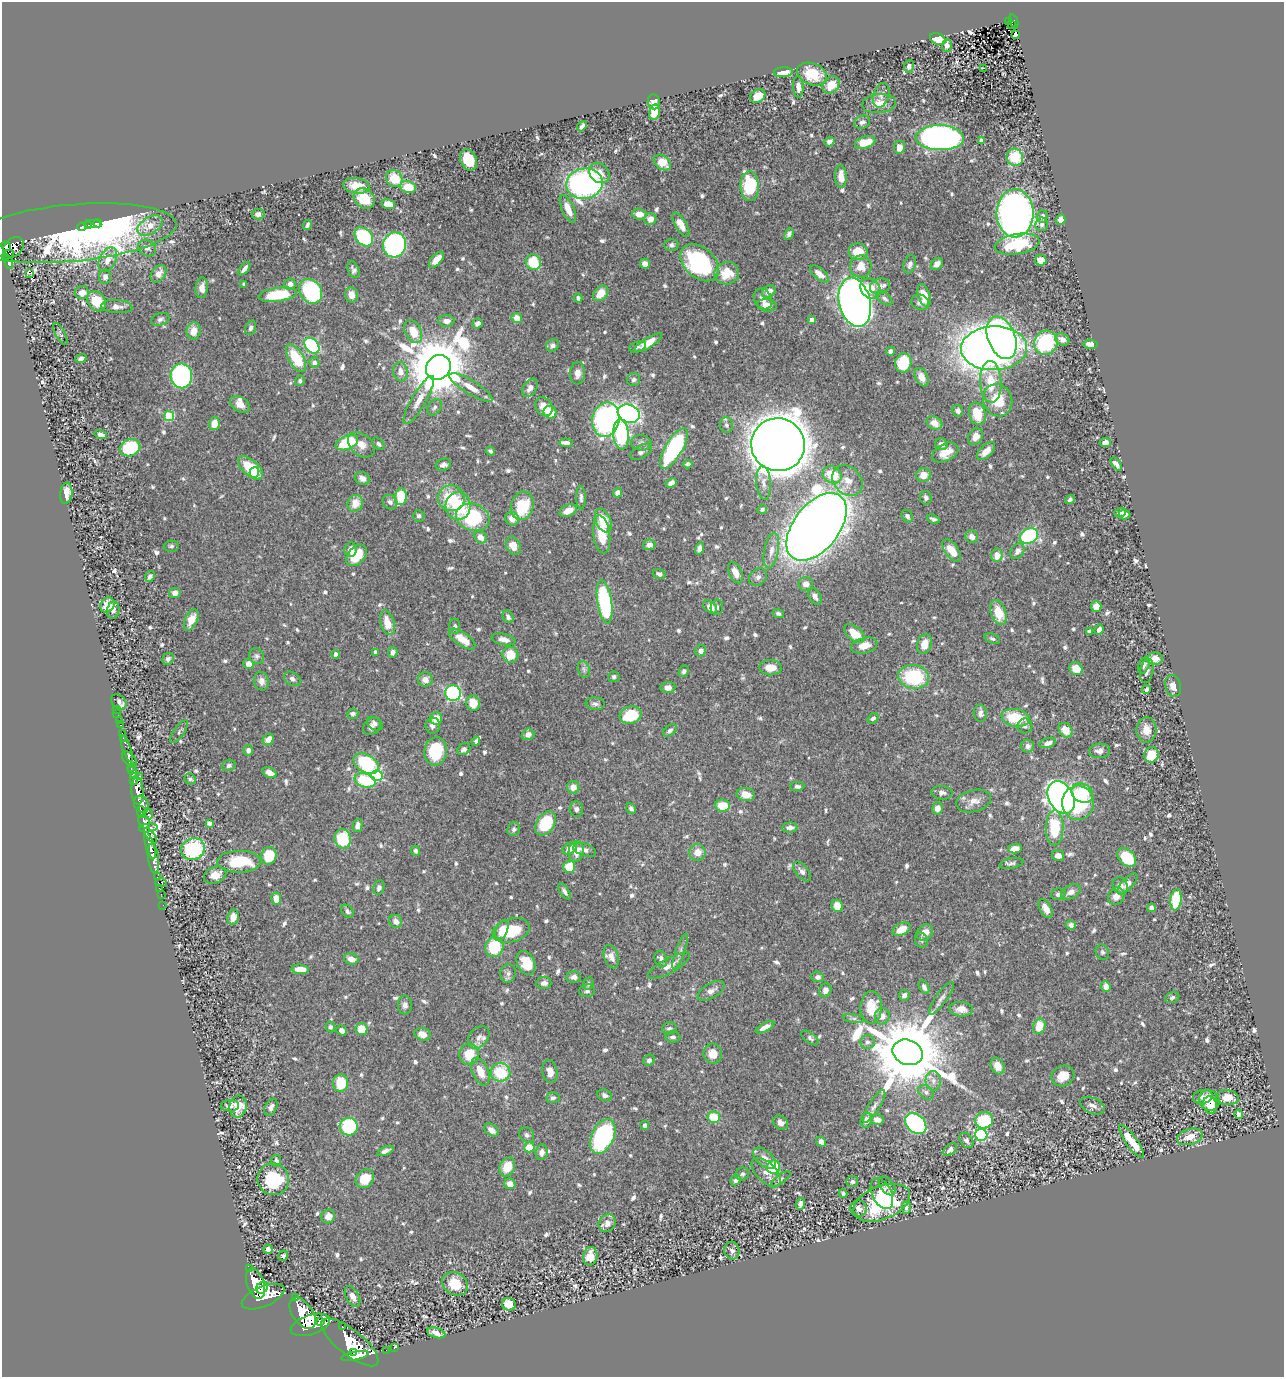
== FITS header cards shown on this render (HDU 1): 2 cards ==
NAXIS1  =                 1282
NAXIS2  =                 1375

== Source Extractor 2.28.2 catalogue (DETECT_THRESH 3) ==
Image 1282 x 1375 px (HDU 1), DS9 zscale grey, 1 PNG px = 1 image px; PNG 1286 x 1379 px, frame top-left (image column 1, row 1375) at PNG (2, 2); each listed source drawn as its Kron ellipse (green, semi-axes under 4 px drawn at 4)
Background 0.542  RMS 0.01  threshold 0.0308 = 3 sigma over >= 5 px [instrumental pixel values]
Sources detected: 820; of the 820, the 500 brightest by FLUX_AUTO listed and drawn (320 fainter detections omitted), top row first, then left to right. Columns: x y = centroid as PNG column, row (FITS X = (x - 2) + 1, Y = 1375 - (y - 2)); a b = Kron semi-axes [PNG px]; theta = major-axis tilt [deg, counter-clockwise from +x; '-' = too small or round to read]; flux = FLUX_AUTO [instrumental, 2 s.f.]
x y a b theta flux
1008 21 2 2 - 6
1014 21 7 4 -69 100
1012 25 3 2 - 12
1015 34 4 4 - 3.1
938 39 8 5 -25 14
947 45 6 5 - 4
909 66 6 5 - 2.3
984 68 3 2 - 8.7
783 72 9 5 3 8.3
812 74 15 10 -21 19
831 85 9 7 50 11
798 87 10 5 -86 4.3
881 95 12 8 74 3.3
758 96 8 6 33 14
654 102 7 6 - 6.9
879 104 17 9 5 9.1
655 112 7 5 77 11
862 122 8 6 23 2.5
582 126 6 3 48 2.4
940 138 24 12 -1 300
981 140 4 4 - 3.1
829 142 5 4 - 2.7
865 142 10 6 19 12
899 147 6 5 - 6.3
1015 157 9 8 - 24
468 160 11 8 -67 20
662 162 9 6 -37 11
599 173 11 9 -44 7.9
841 177 11 5 -87 7.4
394 179 9 7 -50 20
584 184 18 15 11 200
356 186 13 8 -9 11
750 186 15 9 -88 48
408 187 8 6 -12 19
364 199 11 9 -40 18
388 204 7 5 -18 12
568 209 15 6 -65 9.3
1015 213 24 18 -89 420
258 214 6 5 - 3
639 214 7 5 -4 6.6
1042 216 6 5 - 2.3
650 219 6 6 - 6.1
1061 220 5 4 - 4.4
98 223 4 3 - 32
93 224 8 2 -2 32
1042 224 7 6 - 2.1
88 225 4 3 - 51
150 225 14 8 32 8
307 225 5 3 - 1.8
681 225 13 5 -59 8
82 227 4 3 - 180
71 233 106 28 5 260
789 234 6 4 67 2.2
364 237 11 8 -47 79
1017 244 22 10 9 40
395 245 12 11 - 170
671 245 7 6 - 2
6 246 5 4 - 290
14 247 12 8 44 620
147 248 9 7 -35 3
858 252 9 8 - 16
8 255 7 3 33 200
108 260 13 8 63 7
436 260 10 5 47 7.4
1041 260 6 5 - 8.3
8 262 8 4 -72 160
533 262 8 7 - 27
700 263 22 15 -42 93
645 264 5 4 - 4.3
910 264 9 6 73 2.7
937 264 7 5 45 3.4
861 266 11 10 - 9.9
244 269 8 3 52 3
353 270 9 5 -68 2.4
29 273 3 3 - 1000
727 273 12 11 - 16
158 274 9 7 55 5.1
819 274 11 5 -40 6.6
105 277 7 6 - 3.1
244 284 4 3 - 1.8
290 284 6 5 - 4.4
880 286 10 7 18 3.9
202 288 10 6 84 5.2
870 288 11 9 -46 13
311 291 13 10 -55 70
769 292 7 5 36 6.8
82 293 7 6 - 6.9
601 293 9 6 48 9.9
278 295 19 7 8 34
351 295 8 6 -80 6.1
924 295 11 5 -72 10
578 298 4 4 - 1.9
884 298 9 5 -38 2.3
763 299 11 8 -57 4.6
97 301 11 8 -52 21
855 302 25 15 -76 600
920 302 9 7 -26 2.9
767 305 9 6 -9 7
117 306 16 6 -4 4.5
517 318 5 5 - 8.3
160 319 9 6 17 2.1
812 320 4 4 - 5.8
446 321 8 5 2 4
477 323 5 4 - 2.3
251 328 7 5 70 2
194 331 8 7 - 7.9
413 332 12 8 -63 14
60 334 12 5 -62 1.8
1002 338 22 13 -69 170
1062 339 7 6 - 3.5
648 343 16 5 32 9.9
1046 343 12 11 - 57
1090 344 7 5 -5 4.8
552 345 7 6 - 2.4
312 346 9 6 -47 72
637 347 9 5 20 1.9
994 348 33 22 1 600
891 351 4 4 - 2.1
81 358 5 4 - 3.2
296 358 15 7 -60 29
314 362 5 5 - 3
903 363 9 8 - 24
438 367 13 11 44 6000
400 372 9 7 -83 5.2
578 373 11 7 86 4.4
181 376 12 10 -87 140
922 377 10 6 -63 5
634 380 7 6 - 1.9
300 381 5 5 - 1.8
991 382 21 10 -88 17
471 387 25 7 -31 8.1
530 388 10 6 57 3.9
419 400 27 7 60 8.8
998 400 16 14 -68 20
240 404 11 7 -32 5.2
435 407 9 6 56 2.1
544 407 10 8 -55 9.7
958 411 6 5 - 2.4
550 412 7 6 - 17
629 414 11 9 -20 180
977 414 11 8 -74 19
169 416 5 5 - 37
606 420 17 13 78 150
934 423 8 6 -27 6.3
214 424 6 5 - 9.8
726 425 7 6 - 2.3
621 434 15 8 -85 66
101 435 6 4 -17 2.6
975 437 9 7 59 6.4
347 442 12 6 24 36
566 443 6 4 -5 2.8
641 443 10 7 -6 2.6
1105 443 5 4 - 4.7
379 444 7 5 -44 1.7
941 444 6 5 - 3
361 445 15 10 -40 7
778 445 27 26 - 2400
130 448 10 8 21 48
674 449 23 8 60 110
490 451 5 4 - 1.8
986 451 11 6 44 8
641 452 12 6 30 2.7
945 452 14 8 27 10
688 464 4 4 - 2.3
1116 464 8 4 -54 2.8
443 465 8 5 19 2.6
250 468 15 8 -42 28
254 473 5 4 - 4.5
832 475 10 8 -30 25
923 475 7 7 - 7.8
362 478 7 6 - 3.5
848 481 17 13 -43 10
671 483 6 4 26 4.2
764 483 17 7 -85 4.8
66 493 11 6 84 9.1
618 493 5 4 - 3.8
401 497 8 6 83 24
451 498 13 13 - 25
581 498 11 5 -89 2.3
926 498 7 6 - 2.2
1070 500 5 4 - 1.7
390 502 8 7 - 2.6
355 503 8 7 - 10
458 506 14 12 -86 26
522 506 14 11 73 28
762 509 5 4 - 1.7
568 511 9 5 25 8.3
1120 513 6 3 18 1.7
1124 515 6 4 -3 2.8
419 516 6 5 - 1.9
907 516 7 5 -58 2.1
473 517 17 13 -19 54
512 519 7 6 - 5.8
933 519 6 3 -22 1.8
603 521 12 7 -66 15
816 527 39 22 51 1300
602 534 19 8 -82 18
1029 536 9 7 28 85
481 537 7 5 -46 5.6
972 537 7 6 - 4.3
649 545 6 5 - 4.7
171 546 8 5 3 1.7
513 546 9 7 -67 8.7
700 549 6 4 74 3.8
351 550 7 6 - 5.4
952 550 13 6 -54 11
771 551 18 7 79 6
1018 551 9 6 57 3.4
357 555 12 8 47 20
997 555 7 6 - 6.3
735 573 11 6 -65 6.8
659 574 6 5 - 2.6
150 576 6 4 62 2.4
758 577 10 8 39 2.9
806 584 7 7 - 4.7
175 593 5 5 - 4.5
815 596 9 6 -60 3.2
605 602 22 7 -81 77
107 605 8 7 - 10
710 607 8 5 -37 6.5
717 607 7 6 - 1.9
1096 607 5 5 - 6.5
113 610 9 6 75 3.2
778 613 6 4 -24 1.7
998 613 13 7 -70 15
508 617 7 5 -59 3.1
191 620 11 6 66 8.7
387 623 12 7 -74 11
455 626 8 5 -86 2.1
1099 630 5 3 - 2.9
1089 632 3 3 - 1.8
854 633 12 7 -39 12
462 639 15 6 -35 11
504 639 12 5 -11 4.5
992 639 8 5 -20 1.7
924 644 10 7 72 7.9
864 646 13 7 14 6.8
701 651 6 5 - 4
376 652 4 4 - 3.3
393 652 5 5 - 2.4
336 654 4 4 - 4.4
510 655 8 8 - 13
257 656 8 7 - 2.4
168 659 6 5 - 2
1155 659 8 6 0 5.7
249 664 5 5 - 6.5
1144 665 9 5 65 2.1
770 668 11 7 -2 9.5
584 669 8 6 -70 2.2
1076 669 7 6 - 11
684 671 6 5 - 2
1147 671 12 6 80 3
614 677 5 5 - 1.8
914 677 15 12 -10 46
292 679 9 6 -33 2.6
425 680 7 7 - 4.4
261 681 9 7 -80 4.2
1173 686 11 8 -76 5.6
668 687 7 5 4 3.7
1146 689 4 4 - 1.7
453 693 8 7 - 110
119 702 9 6 -44 3.1
473 703 8 7 - 11
595 704 9 6 -6 2.4
116 709 3 2 - 2.5
117 713 2 2 - 4.9
980 713 8 6 -87 2.9
353 714 5 5 - 2.1
631 715 11 8 18 26
873 718 6 4 38 1.8
1016 718 14 8 -10 26
436 719 6 6 - 11
119 721 3 2 - 7.2
375 724 9 6 -31 2.2
120 725 3 2 - 4.7
372 726 10 7 47 3.4
433 726 8 7 - 2.7
1025 726 7 7 - 2
670 730 8 5 36 1.9
1065 730 8 6 -50 10
1146 730 13 10 87 6.9
179 731 13 5 54 1.8
122 733 3 2 - 16
528 734 6 5 - 3.9
123 738 2 2 - 7.6
268 739 6 5 - 5.9
476 741 5 4 - 1.8
1048 743 8 5 18 3.9
1027 746 6 6 - 2.8
127 748 14 3 -72 190
464 749 7 5 33 2.7
248 750 5 4 - 2.9
436 751 14 11 82 33
1100 751 10 7 6 4.4
1152 755 8 7 - 16
130 760 9 5 -51 230
366 764 14 9 -33 52
229 765 7 5 18 2.2
131 767 4 3 - 410
133 772 6 4 -61 720
269 772 7 5 -28 5.1
377 775 5 5 - 76
140 776 3 2 - 28
134 779 6 3 79 560
190 779 6 5 - 1.7
365 780 11 7 -16 38
797 786 7 4 1 2
573 787 6 6 - 6.5
137 791 14 6 -88 1700
942 793 10 7 -6 2.6
1082 793 11 9 -33 24
746 794 9 6 -12 7.7
1061 797 17 12 -60 300
974 801 17 11 14 7.5
1078 803 17 16 - 56
142 804 9 7 -63 820
722 806 7 6 - 15
937 808 6 5 - 5.1
576 809 8 6 -84 2.6
631 809 5 4 - 2.4
142 812 6 3 -85 260
148 814 5 3 - 140
144 822 7 5 -62 500
209 823 4 4 - 2.9
546 823 13 9 56 37
358 826 6 5 - 3.2
790 827 8 5 4 2.7
148 828 9 4 7 440
1055 828 17 9 89 31
514 829 7 6 - 1.9
151 836 9 4 -53 300
343 839 10 8 -76 33
150 846 14 4 -73 980
570 848 8 5 33 7.2
193 849 12 10 28 68
1015 849 7 4 8 6.6
585 850 12 6 -19 3.1
416 851 5 4 - 1.8
576 851 10 7 81 7.3
698 852 8 8 - 7.3
1058 855 6 5 - 4.6
269 856 9 7 73 21
153 858 15 5 -83 1300
1127 858 11 7 -47 27
239 862 22 11 1 31
1011 863 12 5 11 2
569 867 6 5 - 15
802 871 12 6 -50 3.4
215 875 11 8 22 8.7
157 877 3 2 - 21
161 883 6 3 -15 68
1127 884 13 5 48 3.7
1120 886 8 7 - 4
159 888 2 2 - 11
379 888 7 5 74 2.8
564 891 9 4 -57 2.4
1071 892 10 6 28 4.3
161 894 2 2 - 11
1058 894 7 6 - 2.1
1116 896 9 8 - 5.5
276 899 6 5 - 7.4
1176 900 11 5 82 29
163 905 2 2 - 9.4
837 906 6 5 - 11
1046 908 10 5 -59 5.3
1151 908 4 4 - 2.8
347 911 7 5 -49 2.3
233 917 8 5 82 7.1
396 921 7 6 - 4.7
1071 925 5 4 - 2.6
901 929 9 6 26 9.9
502 930 10 6 67 11
511 930 19 11 15 31
925 932 9 7 43 6.7
921 940 8 6 -68 1.9
494 947 10 9 - 32
680 951 19 4 71 3
1102 952 8 6 -63 1.8
611 957 12 7 -73 4.7
351 959 7 5 -15 5.5
661 959 8 6 -72 3.1
526 963 12 8 -65 18
669 966 23 7 29 6.9
300 969 9 5 -4 8.6
508 973 9 7 84 2.8
574 977 7 6 - 3.1
817 977 6 5 - 2
544 983 7 6 - 3.5
588 983 6 5 - 1.7
924 987 7 5 -65 2.9
1106 987 5 4 - 6.1
825 990 7 6 - 3.2
587 991 8 6 5 2.2
711 991 15 7 31 4.5
904 995 5 5 - 2.6
1172 997 7 5 25 1.7
941 998 20 5 54 3.7
405 1005 9 7 -89 2.8
871 1007 16 11 86 17
961 1009 12 7 -5 6.4
882 1016 8 7 - 5.1
853 1018 11 4 -8 1.8
1039 1026 8 6 70 14
330 1027 5 5 - 1.7
765 1027 10 4 28 4.8
669 1028 7 6 - 2
361 1029 6 6 - 12
341 1030 6 4 -38 3.5
422 1034 8 6 -16 5.9
479 1037 12 9 49 4.1
673 1037 7 5 -3 2.1
810 1038 10 5 -37 2
867 1042 7 6 - 2.3
907 1052 15 12 -23 9900
469 1054 10 10 - 17
713 1054 10 9 - 9.1
649 1060 6 5 - 2.7
998 1066 9 6 -64 6.8
480 1072 14 8 -68 11
500 1072 10 9 - 30
550 1072 12 7 -78 5.8
1063 1076 12 10 30 10
933 1081 10 7 -85 3.6
340 1083 8 7 - 22
926 1092 8 6 -40 2.4
605 1095 7 5 -21 2.4
1203 1097 10 7 14 3
553 1098 7 5 5 2.1
1228 1098 11 7 -4 8.5
1209 1100 10 10 - 15
1210 1105 9 6 -70 12
230 1106 9 5 2 3.2
874 1106 19 5 58 4.1
1092 1106 13 7 -23 3.4
238 1107 11 8 81 11
271 1107 9 6 61 3
1239 1114 4 4 - 2.1
714 1117 6 6 - 18
877 1119 7 5 -12 5.3
866 1120 7 5 76 5
984 1120 9 8 - 41
780 1123 8 6 -40 3.9
916 1124 12 9 -44 110
645 1125 4 4 - 2.4
349 1127 9 9 - 45
491 1130 8 5 -37 5.3
527 1135 8 7 - 2.4
981 1135 6 6 - 79
603 1136 18 11 65 98
1190 1137 13 8 16 9.3
967 1140 8 6 -54 2.1
1131 1141 20 6 -54 16
821 1142 5 4 - 3.9
529 1147 5 5 - 15
950 1149 8 5 40 3.2
385 1151 9 4 23 3.2
542 1152 8 6 81 4.5
765 1158 13 7 -42 5.5
276 1161 6 5 - 2.3
507 1167 10 7 64 14
774 1167 7 6 - 31
766 1172 18 9 -45 6.3
742 1174 7 6 - 1.8
273 1179 16 15 - 36
365 1179 10 8 46 16
780 1179 12 4 38 1.9
736 1180 6 4 43 2.3
852 1182 6 5 - 2
510 1184 6 5 - 5.8
887 1186 10 6 -52 2.8
843 1194 4 3 - 1.8
882 1194 16 9 -64 27
882 1203 30 16 22 51
800 1204 6 4 75 3.3
906 1207 6 4 88 2.3
859 1208 8 8 - 3.4
328 1216 7 6 - 6
607 1223 9 8 - 4.9
268 1249 4 4 - 3.7
732 1251 9 7 -78 3.3
283 1256 5 5 - 1.7
590 1256 9 7 77 9.8
249 1269 3 3 - 65
256 1284 16 8 -71 3200
455 1284 13 11 -31 17
262 1288 6 5 - 930
352 1296 11 6 -61 4
263 1297 23 10 23 3900
295 1298 3 3 - 63
509 1304 7 6 - 8.8
303 1313 18 10 -55 4100
320 1321 4 3 - 250
310 1325 20 9 18 3900
342 1327 3 3 - 74
436 1333 9 5 -15 5.2
350 1342 35 12 -38 6400
394 1347 3 3 - 16
386 1350 2 2 - 5.9
353 1352 3 2 - 330
355 1356 14 4 12 1700
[320 fainter detections neither listed nor drawn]